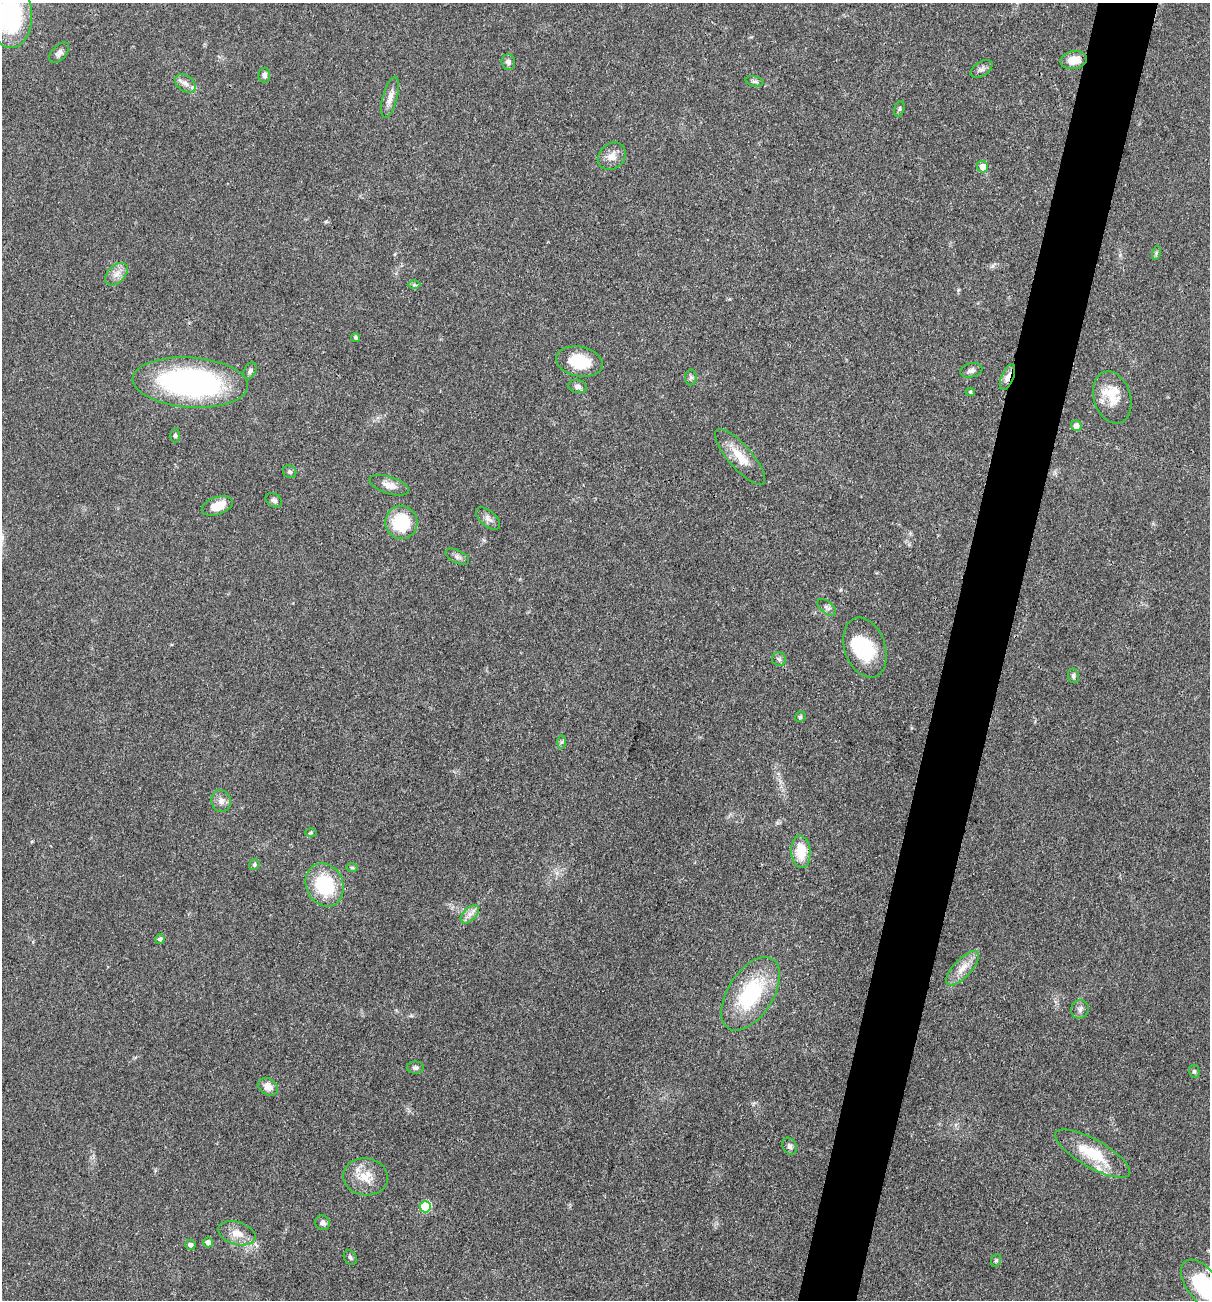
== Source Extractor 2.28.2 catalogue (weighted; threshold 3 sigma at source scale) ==
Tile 10 of 4 x 4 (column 2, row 3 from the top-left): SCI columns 1462-2669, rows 1300-2597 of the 5213 x 5194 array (HDU 1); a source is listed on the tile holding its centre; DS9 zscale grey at full resolution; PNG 1212 x 1302 px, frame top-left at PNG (2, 3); each listed source drawn as its Kron ellipse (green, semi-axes under 4 px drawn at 4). Shown black and unused: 5% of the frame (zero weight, under 3 of 4 exposures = <1% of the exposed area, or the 3 px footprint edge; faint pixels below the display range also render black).
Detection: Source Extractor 2.28.2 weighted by HDU 2 'WHT'; one run over the whole footprint, this tile lists its part. Background 0.0969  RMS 0.006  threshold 0.0271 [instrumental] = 3 sigma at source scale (4.5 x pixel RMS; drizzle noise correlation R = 1.50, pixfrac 1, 0.05/0.05 arcsec/px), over >= 5 px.
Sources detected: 70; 1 inside a brighter object's white glare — neither listed nor drawn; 3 inside a brighter listed object's ellipse — not listed separately; the other 66 listed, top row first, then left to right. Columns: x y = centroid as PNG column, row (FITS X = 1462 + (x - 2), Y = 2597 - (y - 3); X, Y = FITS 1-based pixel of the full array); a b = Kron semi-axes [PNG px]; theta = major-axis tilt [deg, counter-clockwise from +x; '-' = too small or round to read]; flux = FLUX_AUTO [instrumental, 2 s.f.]
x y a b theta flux
10 16 32 22 -87 65
59 53 12 7 47 2.5
1074 60 13 9 10 8
508 62 7 7 - 2.7
981 69 12 7 34 2.3
264 75 7 6 - 2.2
754 81 9 5 -12 1.4
185 83 11 8 -38 3.1
390 97 21 7 75 5.2
899 109 8 5 72 1.2
612 156 15 12 44 5.9
983 167 6 5 - 7.1
1156 253 7 4 72 1.1
116 274 13 8 45 4.6
414 285 6 4 0 0.95
356 338 4 4 - 0.94
579 362 24 15 -11 21
971 370 11 7 13 2.3
250 371 9 6 59 1.9
691 377 8 6 -89 1.5
1008 377 13 6 67 4.7
190 382 58 25 -4 160
577 386 9 6 -10 2.4
970 392 4 4 - 0.88
1112 397 26 18 -73 14
1076 426 5 5 - 3.8
175 435 7 4 -88 1.1
740 457 35 12 -49 13
290 472 7 6 - 1.4
389 485 20 8 -18 5.1
274 500 9 6 -31 2
217 506 16 8 20 9.5
488 518 14 7 -43 3.1
401 522 17 16 - 29
457 557 13 6 -27 2.3
827 607 11 6 -39 2.1
865 648 31 20 -71 30
779 659 7 7 - 1.7
1073 676 7 5 -80 1.7
800 717 5 5 - 1.4
561 742 6 4 88 1.1
221 801 11 9 -76 3.7
311 833 6 4 1 0.72
801 852 16 9 -85 14
254 865 5 5 - 1.3
352 868 6 4 0 0.8
325 885 22 18 -66 36
470 914 11 6 45 3.5
160 939 5 4 - 1.6
963 968 22 9 47 7.6
751 994 41 22 57 54
1080 1009 9 8 - 2.6
415 1068 8 6 0 1.6
1194 1071 6 5 - 1.2
268 1087 10 8 -34 6.1
790 1146 9 6 -63 2
1093 1153 42 14 -30 25
365 1177 22 18 -7 13
425 1207 5 5 - 37
322 1223 7 7 - 2.7
237 1233 19 11 -17 7.8
208 1242 5 4 - 3
190 1245 5 5 - 2.1
350 1257 8 6 -57 1.2
996 1260 6 4 68 0.88
1204 1286 30 16 -52 49
Overlapping masked pixels (flux is a lower limit): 1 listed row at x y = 1008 377
Isophote crosses this tile's border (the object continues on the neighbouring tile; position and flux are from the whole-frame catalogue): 2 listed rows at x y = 10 16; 1204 1286